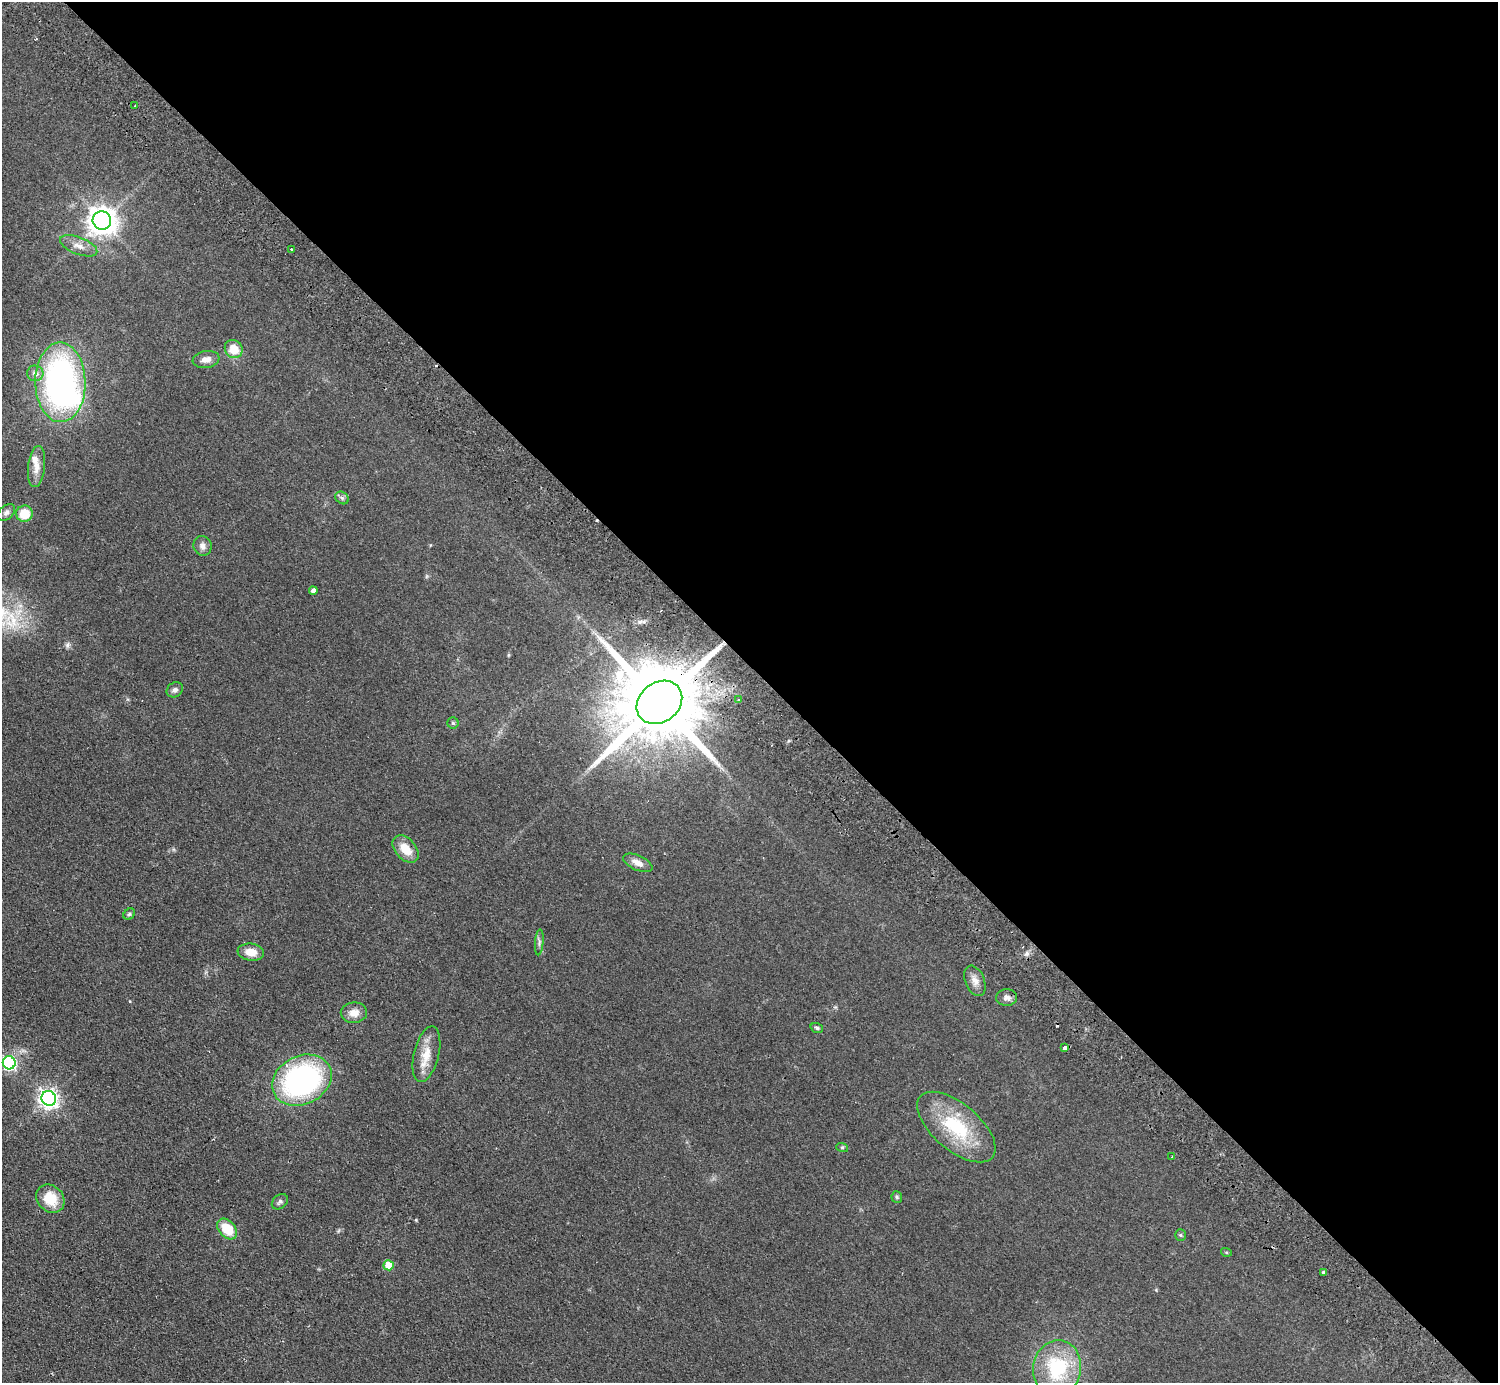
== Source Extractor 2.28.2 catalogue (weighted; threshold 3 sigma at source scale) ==
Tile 8 of 4 x 4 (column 4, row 2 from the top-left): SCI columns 4533-6028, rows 2963-4343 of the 6072 x 6066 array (HDU 1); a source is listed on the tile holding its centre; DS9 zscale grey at full resolution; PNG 1500 x 1385 px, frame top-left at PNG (2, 2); each listed source drawn as its Kron ellipse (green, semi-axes under 4 px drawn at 4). Shown black and unused: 48% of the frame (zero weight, under 2 of 3 exposures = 3% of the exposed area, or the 3 px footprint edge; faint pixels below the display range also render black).
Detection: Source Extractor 2.28.2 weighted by HDU 2 'WHT'; one run over the whole footprint, this tile lists its part. Background 0.0639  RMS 0.0091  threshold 0.0409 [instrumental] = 3 sigma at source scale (4.5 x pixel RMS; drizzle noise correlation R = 1.50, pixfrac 1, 0.05/0.05 arcsec/px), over >= 5 px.
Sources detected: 49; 1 inside a brighter object's white glare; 3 cosmic-ray / hot-pixel residue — neither listed nor drawn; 1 inside a brighter listed object's ellipse — not listed separately; the other 44 listed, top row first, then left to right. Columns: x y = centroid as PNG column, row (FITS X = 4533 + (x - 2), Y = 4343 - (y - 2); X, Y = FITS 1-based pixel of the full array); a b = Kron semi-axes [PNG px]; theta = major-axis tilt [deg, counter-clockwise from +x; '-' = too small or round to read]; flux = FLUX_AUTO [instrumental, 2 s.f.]
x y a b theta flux
135 106 2 2 - 0.57
102 220 9 9 - 1000
79 246 20 8 -21 8.3
291 249 3 3 - 1.1
234 349 9 8 - 15
206 359 13 8 9 5.9
35 373 8 7 - 5.2
60 382 40 25 -89 270
36 466 21 8 83 8.5
342 498 7 5 -43 2
6 512 10 6 41 2.8
24 514 8 8 - 19
202 546 10 9 - 4.6
313 591 4 4 - 4
175 690 9 7 33 3.2
738 700 3 3 - 1.2
659 702 24 19 38 15000
453 723 5 5 - 1.5
406 849 16 10 -49 15
638 863 16 7 -24 7.3
129 914 6 5 - 1.5
539 942 13 3 85 2.5
251 952 13 8 -8 11
975 981 16 9 -68 6.5
1006 997 10 8 2 4.3
354 1013 13 10 7 8.1
817 1028 6 4 -18 1.5
1065 1048 3 3 - 6
426 1054 28 12 76 17
9 1063 6 6 - 150
302 1080 31 24 26 180
49 1098 7 7 - 390
956 1127 47 23 -40 57
842 1147 6 4 -18 1.1
1172 1157 3 2 - 1.1
897 1197 6 5 - 1.6
50 1199 15 13 -47 22
280 1202 9 6 40 2.4
227 1229 12 8 -47 21
1180 1235 5 5 - 1.2
1226 1252 5 3 - 1
389 1265 5 5 - 18
1324 1272 4 3 - 2.4
1057 1368 28 24 79 63
Overlapping masked pixels (flux is a lower limit): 1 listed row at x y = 659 702
Unlisted compact peaks at least as high as the median listed source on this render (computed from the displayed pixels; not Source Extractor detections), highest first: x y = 67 645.